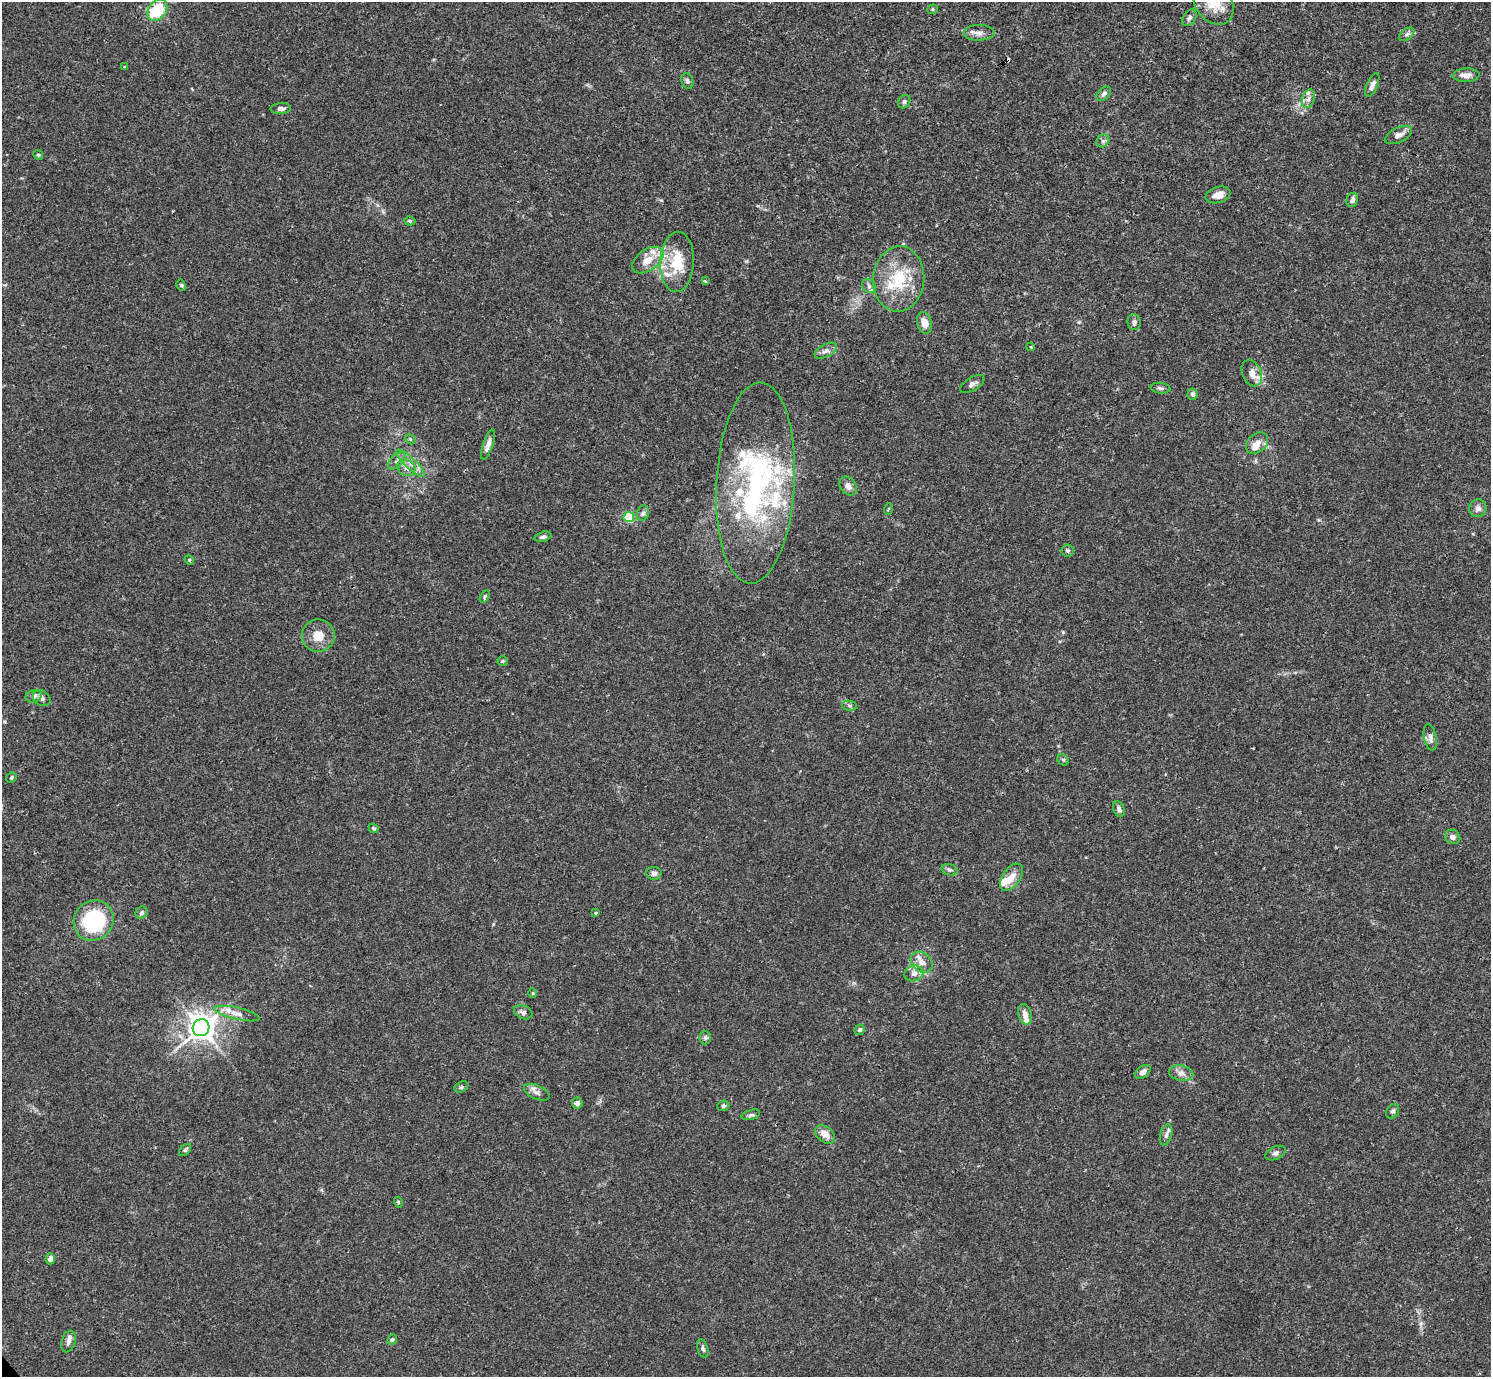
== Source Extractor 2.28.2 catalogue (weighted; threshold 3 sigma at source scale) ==
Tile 10 of 4 x 4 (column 2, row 3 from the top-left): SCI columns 1491-2979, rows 1535-2909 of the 5962 x 5959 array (HDU 1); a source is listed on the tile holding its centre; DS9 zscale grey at full resolution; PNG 1493 x 1379 px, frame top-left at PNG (2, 2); each listed source drawn as its Kron ellipse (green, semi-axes under 4 px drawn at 4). Shown black and unused: <1% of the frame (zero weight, under 3 of 4 exposures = <1% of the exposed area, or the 3 px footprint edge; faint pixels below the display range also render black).
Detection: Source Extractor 2.28.2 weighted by HDU 2 'WHT'; one run over the whole footprint, this tile lists its part. Background 0.0164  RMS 0.0022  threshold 0.00968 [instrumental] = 3 sigma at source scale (4.5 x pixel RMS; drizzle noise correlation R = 1.50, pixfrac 1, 0.05/0.05 arcsec/px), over >= 5 px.
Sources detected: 106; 13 inside a brighter listed object's ellipse — not listed separately; the other 93 listed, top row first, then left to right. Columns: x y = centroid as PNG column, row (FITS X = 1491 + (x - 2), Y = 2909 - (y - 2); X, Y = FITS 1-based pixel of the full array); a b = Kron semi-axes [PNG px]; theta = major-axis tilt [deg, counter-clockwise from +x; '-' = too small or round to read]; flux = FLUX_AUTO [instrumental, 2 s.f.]
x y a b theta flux
1213 3 24 17 -52 5
932 9 5 4 - 0.33
157 10 12 8 55 10
1189 18 9 6 58 0.64
979 33 15 8 1 1.4
1406 34 9 5 36 0.6
124 67 4 2 - 0.16
1466 75 13 7 1 1.5
687 81 8 5 -72 0.49
1372 85 12 5 66 1
1104 94 8 5 46 0.66
1308 99 9 6 72 0.93
904 102 7 5 59 0.48
281 108 10 5 4 0.83
1398 135 15 7 25 1.4
1103 141 7 6 - 0.52
38 155 5 4 - 0.3
1218 195 13 7 17 1.8
1352 200 7 5 68 0.73
410 221 5 4 - 0.31
648 260 17 10 34 2.9
677 262 30 17 87 7.9
899 279 33 25 85 10
705 281 3 3 - 0.37
181 285 6 4 -62 0.31
869 286 7 6 - 0.68
1134 322 8 6 -85 0.66
924 323 11 7 -76 2.1
1031 347 4 3 - 0.19
826 351 12 6 28 0.98
1252 373 14 9 -66 2.1
972 384 13 6 30 0.94
1160 388 10 5 -6 0.52
1193 394 6 5 - 0.59
410 439 6 4 -46 0.27
1257 443 12 9 41 1.8
488 444 16 5 71 1.3
397 461 11 6 44 0.87
410 463 18 5 -43 1.7
406 468 9 7 -34 1.1
755 483 101 39 87 53
848 486 10 7 -49 1.2
1478 508 9 8 - 1
888 509 6 3 71 0.22
643 513 8 6 73 0.63
629 517 5 5 - 15
543 537 8 5 16 0.58
1068 550 6 6 - 0.43
189 560 5 4 - 0.26
485 596 7 4 60 0.31
318 636 16 16 - 3.3
502 661 5 4 - 0.28
34 696 8 6 17 0.81
42 698 9 7 -34 0.75
850 706 7 5 -7 0.45
1430 737 13 6 -79 0.94
1063 760 6 5 - 0.34
11 778 6 5 - 0.35
1119 809 8 5 -66 0.73
374 828 5 4 - 0.32
1453 837 8 7 - 0.85
950 870 8 5 -16 0.52
654 873 7 6 - 0.56
1011 877 15 9 54 2.2
142 913 6 5 - 0.53
596 913 3 2 - 0.32
94 921 21 19 49 18
922 962 12 9 -41 1.9
914 974 9 7 17 1.2
533 993 5 3 - 0.2
523 1012 9 6 -21 0.75
237 1013 23 6 -13 1.6
1025 1014 10 6 -75 1.3
201 1028 8 8 - 230
860 1030 5 5 - 0.53
705 1038 7 6 - 0.48
1143 1072 8 5 38 1.2
1181 1073 12 7 -12 1.2
461 1087 7 5 27 0.4
537 1092 14 7 -24 1
577 1103 5 5 - 0.7
723 1106 6 5 - 0.37
1393 1111 8 6 58 0.52
751 1115 9 5 17 0.49
825 1134 11 7 -39 1.9
1166 1135 11 6 76 0.81
185 1150 7 4 45 0.35
1276 1153 11 6 25 0.67
398 1202 5 3 - 0.22
50 1259 5 4 - 0.96
392 1339 6 4 48 0.36
69 1342 11 7 74 0.98
703 1349 10 5 -74 0.5
Isophote crosses this tile's border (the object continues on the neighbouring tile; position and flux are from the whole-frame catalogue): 1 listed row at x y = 1213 3